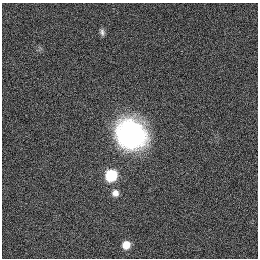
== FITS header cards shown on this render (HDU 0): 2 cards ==
NAXIS1  =                  256
NAXIS2  =                  256

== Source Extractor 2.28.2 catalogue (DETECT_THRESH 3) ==
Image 256 x 256 px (HDU 0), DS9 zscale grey, 1 PNG px = 1 image px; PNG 260 x 260 px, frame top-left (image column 1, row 256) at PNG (2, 3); no overlay
Background 1120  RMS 5.2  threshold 15.5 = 3 sigma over >= 5 px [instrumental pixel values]
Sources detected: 5; all 5 listed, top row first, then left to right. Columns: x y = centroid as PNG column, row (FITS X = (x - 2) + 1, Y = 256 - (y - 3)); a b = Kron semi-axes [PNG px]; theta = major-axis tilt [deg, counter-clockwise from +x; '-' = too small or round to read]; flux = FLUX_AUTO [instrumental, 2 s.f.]
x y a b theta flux
102 32 10 6 -71 1200
131 134 29 26 -47 65000
111 175 8 8 - 19000
115 193 8 7 - 2300
126 245 7 7 - 4800